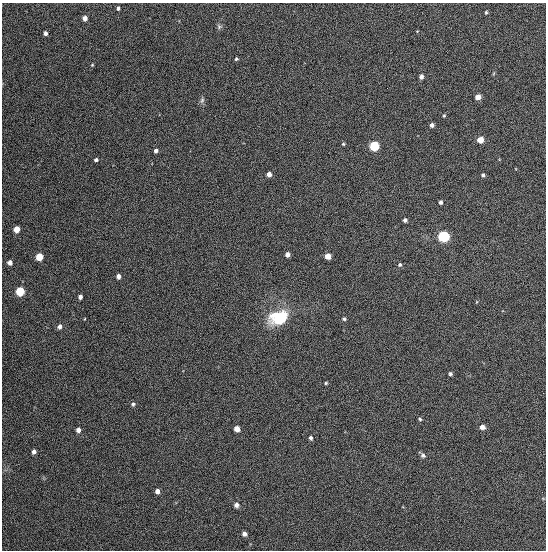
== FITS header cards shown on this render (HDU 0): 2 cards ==
NAXIS1  =                  544
NAXIS2  =                  548

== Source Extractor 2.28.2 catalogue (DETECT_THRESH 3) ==
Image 544 x 548 px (HDU 0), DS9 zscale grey, 1 PNG px = 1 image px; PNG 548 x 552 px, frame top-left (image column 1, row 548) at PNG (2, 3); no overlay
Background 1340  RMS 62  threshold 187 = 3 sigma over >= 5 px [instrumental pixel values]
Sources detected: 48; all 48 listed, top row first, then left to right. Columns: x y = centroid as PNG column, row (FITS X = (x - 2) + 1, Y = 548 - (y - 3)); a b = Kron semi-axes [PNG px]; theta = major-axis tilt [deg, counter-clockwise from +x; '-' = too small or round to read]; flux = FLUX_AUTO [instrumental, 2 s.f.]
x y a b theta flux
118 8 4 3 - 8800
486 12 4 3 - 5100
85 18 4 4 - 30000
219 26 7 5 -70 8400
45 33 4 4 - 15000
236 59 4 4 - 6100
92 65 3 3 - 4000
421 76 5 4 - 15000
478 97 5 4 - 33000
202 100 8 5 63 10000
444 116 4 3 - 4700
432 125 4 4 - 15000
480 140 5 5 - 54000
343 144 4 4 - 5000
374 146 5 5 - 320000
156 151 4 3 - 14000
96 160 4 3 - 12000
269 174 4 4 - 23000
483 175 5 4 - 8000
441 202 4 3 - 11000
405 220 4 4 - 12000
17 229 5 4 - 59000
443 236 6 5 - 530000
287 254 4 4 - 22000
328 256 5 5 - 50000
39 257 5 5 - 110000
10 262 4 4 - 20000
400 265 5 5 - 8200
118 276 4 4 - 20000
20 291 5 5 - 220000
80 297 4 4 - 17000
278 318 20 14 15 190000
84 319 3 2 - 2600
344 319 4 4 - 6600
60 326 5 4 - 14000
450 374 4 3 - 7400
326 383 3 3 - 5100
133 404 5 5 - 8700
420 419 5 4 - 5700
482 427 6 5 - 19000
237 429 5 4 - 36000
78 430 5 5 - 18000
311 438 5 4 - 9100
34 452 4 4 - 13000
423 455 7 6 - 10000
157 491 5 4 - 18000
236 505 6 5 - 16000
244 534 4 4 - 14000